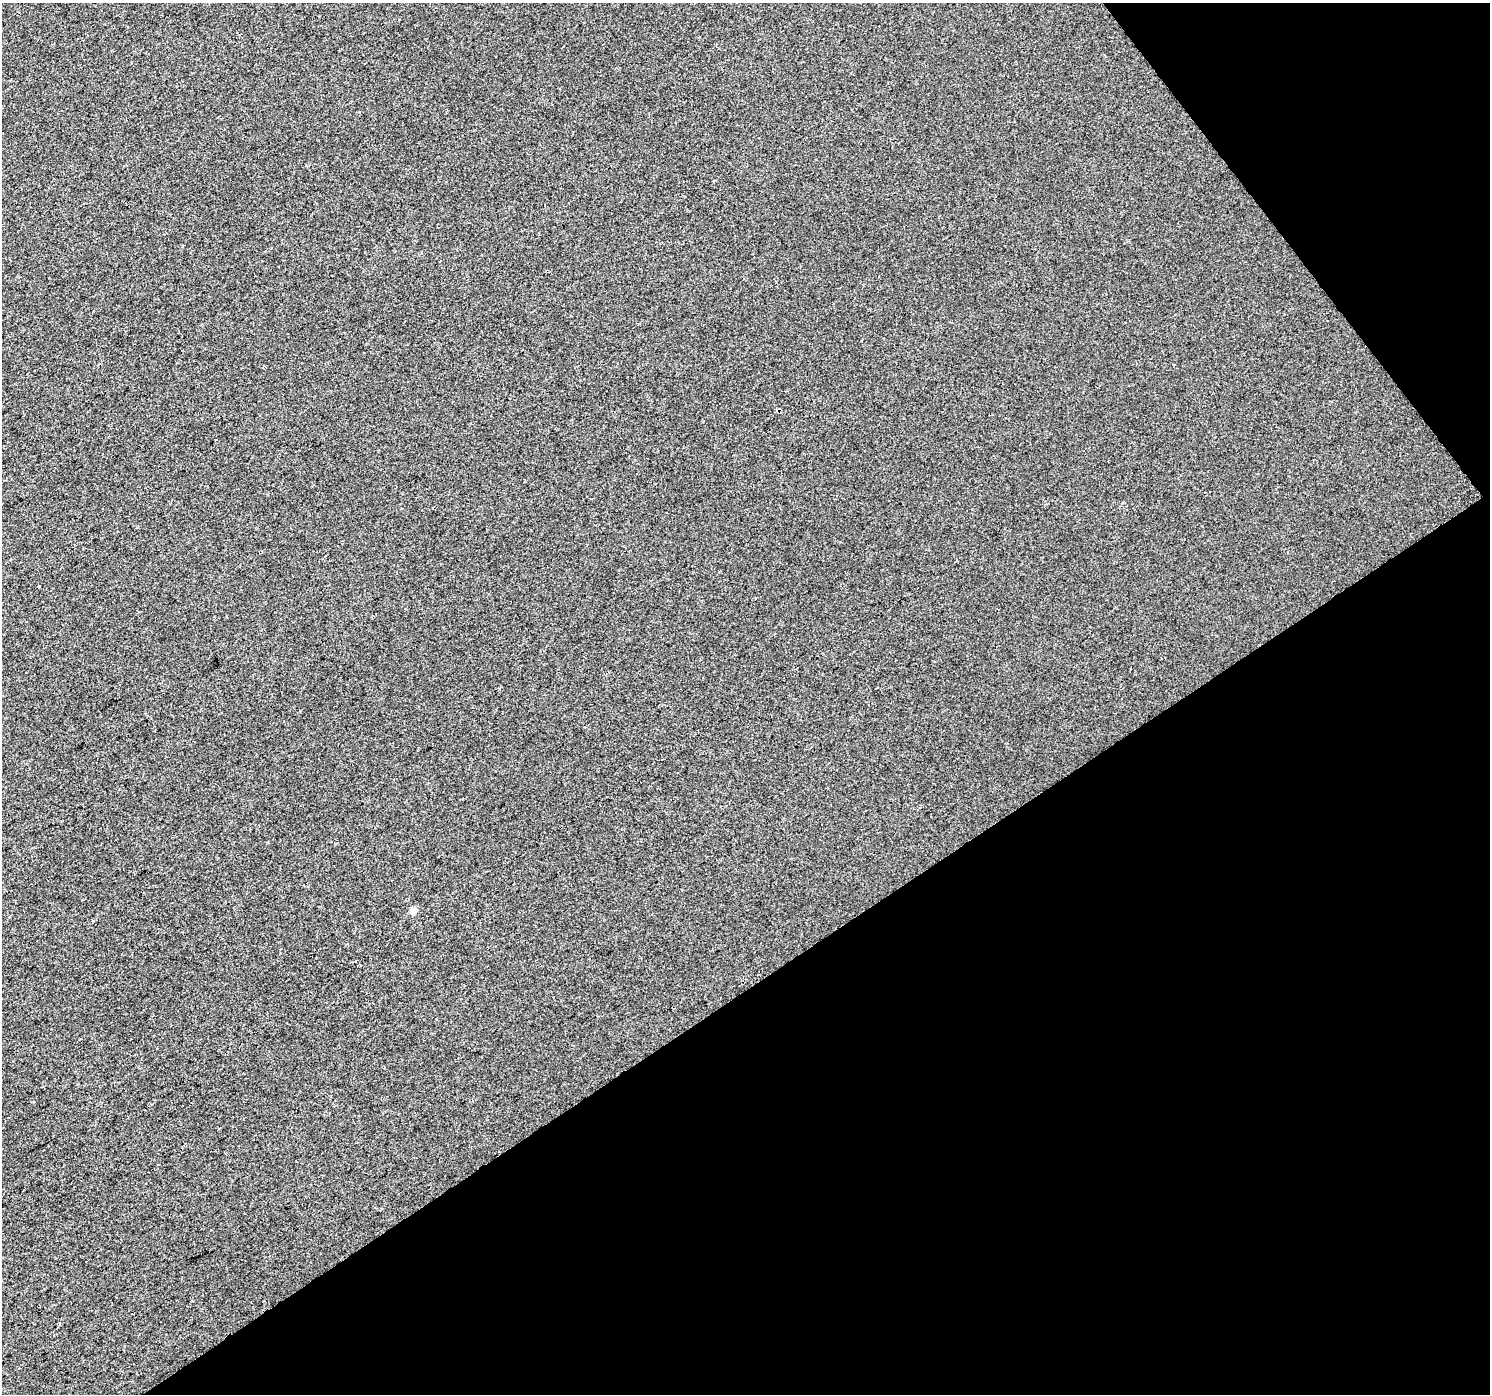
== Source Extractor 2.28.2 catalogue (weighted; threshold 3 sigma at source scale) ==
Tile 12 of 4 x 4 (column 4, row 3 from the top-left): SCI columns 4470-5957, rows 1585-2976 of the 5957 x 5889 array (HDU 1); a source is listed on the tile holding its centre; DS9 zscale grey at full resolution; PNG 1492 x 1396 px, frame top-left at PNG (2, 3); no overlay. Shown black and unused: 34% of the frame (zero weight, under 2 of 3 exposures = <1% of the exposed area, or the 3 px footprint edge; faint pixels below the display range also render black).
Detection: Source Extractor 2.28.2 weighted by HDU 2 'WHT'; one run over the whole footprint, this tile lists its part. Background -2.38e-04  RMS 0.0056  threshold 0.0251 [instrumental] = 3 sigma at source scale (4.5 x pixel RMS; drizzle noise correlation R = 1.50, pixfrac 1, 0.0396/0.0396 arcsec/px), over >= 5 px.
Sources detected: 4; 1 cosmic-ray / hot-pixel residue — not listed; the other 3 listed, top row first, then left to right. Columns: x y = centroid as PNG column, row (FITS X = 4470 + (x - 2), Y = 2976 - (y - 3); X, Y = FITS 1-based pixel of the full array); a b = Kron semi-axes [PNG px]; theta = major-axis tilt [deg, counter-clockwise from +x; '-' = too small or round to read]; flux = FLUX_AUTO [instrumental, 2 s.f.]
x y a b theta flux
433 507 3 2 - 0.4
39 586 3 2 - 0.67
413 911 5 4 - 5.9